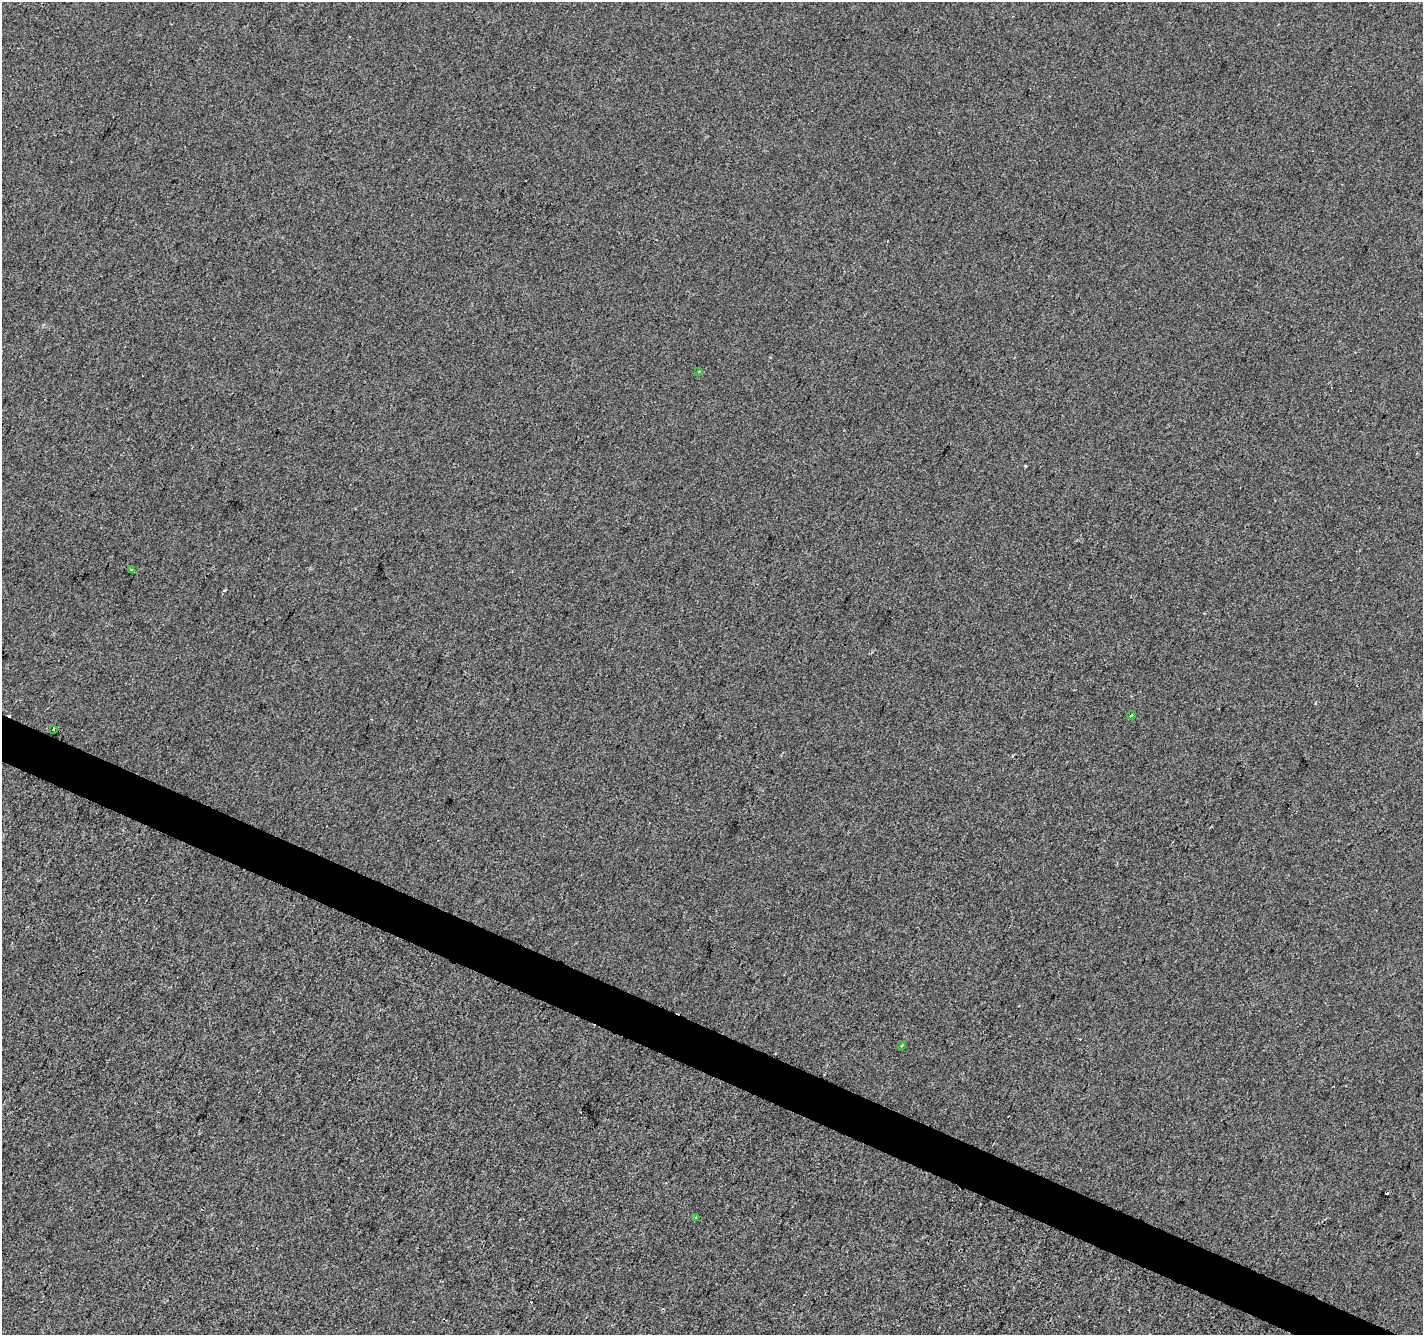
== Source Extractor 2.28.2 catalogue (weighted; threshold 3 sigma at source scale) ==
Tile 6 of 4 x 4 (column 2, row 2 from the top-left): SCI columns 1428-2848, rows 2934-4266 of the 5691 x 5802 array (HDU 1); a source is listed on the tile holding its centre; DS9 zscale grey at full resolution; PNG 1425 x 1337 px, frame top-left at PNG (2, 2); each listed source drawn as its Kron ellipse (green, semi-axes under 4 px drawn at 4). Shown black and unused: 3% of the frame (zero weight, under 2 of 3 exposures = <1% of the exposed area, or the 3 px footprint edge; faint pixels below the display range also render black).
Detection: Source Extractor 2.28.2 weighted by HDU 2 'WHT'; one run over the whole footprint, this tile lists its part. Background -9.86e-05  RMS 0.0056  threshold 0.0252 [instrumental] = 3 sigma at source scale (4.5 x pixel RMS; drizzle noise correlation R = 1.50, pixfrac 1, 0.0396/0.0396 arcsec/px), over >= 5 px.
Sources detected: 8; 2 cosmic-ray / hot-pixel residue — neither listed nor drawn; the other 6 listed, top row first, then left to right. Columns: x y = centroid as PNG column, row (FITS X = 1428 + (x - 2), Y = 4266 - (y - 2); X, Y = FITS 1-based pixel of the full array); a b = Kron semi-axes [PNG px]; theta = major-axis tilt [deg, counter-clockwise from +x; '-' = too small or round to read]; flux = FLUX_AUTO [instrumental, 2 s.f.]
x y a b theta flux
699 371 4 3 - 0.65
131 569 3 3 - 2.7
1131 715 4 3 - 0.62
53 729 3 3 - 3
902 1046 3 3 - 1.2
696 1218 3 3 - 1.2